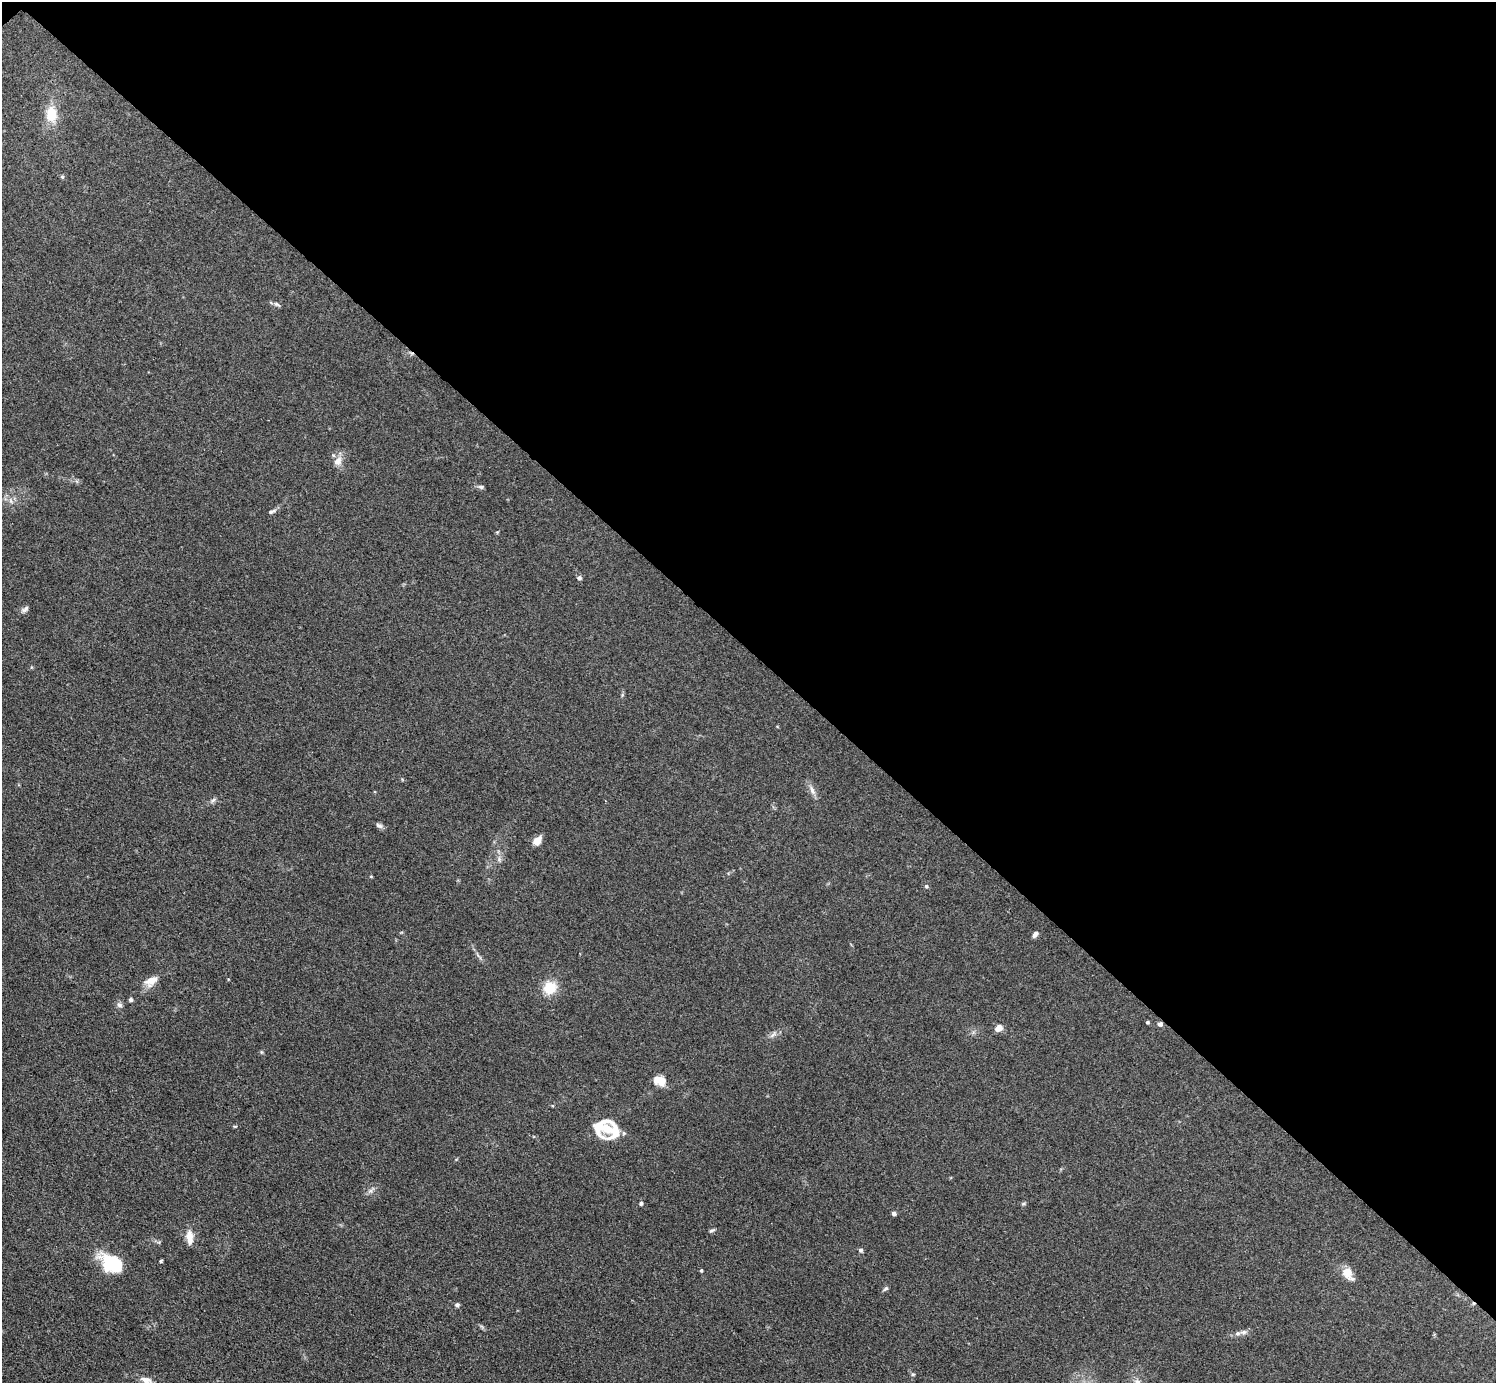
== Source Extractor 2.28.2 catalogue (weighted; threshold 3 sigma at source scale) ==
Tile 3 of 4 x 4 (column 3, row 1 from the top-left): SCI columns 2998-4491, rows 4307-5687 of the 5993 x 5993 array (HDU 1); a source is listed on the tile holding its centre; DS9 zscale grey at full resolution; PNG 1498 x 1385 px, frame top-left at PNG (2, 2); no overlay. Shown black and unused: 47% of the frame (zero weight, under 3 of 4 exposures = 1% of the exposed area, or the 3 px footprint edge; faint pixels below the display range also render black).
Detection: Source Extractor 2.28.2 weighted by HDU 2 'WHT'; one run over the whole footprint, this tile lists its part. Background 0.0995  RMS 0.0065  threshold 0.0292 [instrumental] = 3 sigma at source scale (4.5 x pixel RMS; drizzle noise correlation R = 1.50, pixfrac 1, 0.05/0.05 arcsec/px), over >= 5 px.
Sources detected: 47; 3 inside a brighter listed object's ellipse — not listed separately; the other 44 listed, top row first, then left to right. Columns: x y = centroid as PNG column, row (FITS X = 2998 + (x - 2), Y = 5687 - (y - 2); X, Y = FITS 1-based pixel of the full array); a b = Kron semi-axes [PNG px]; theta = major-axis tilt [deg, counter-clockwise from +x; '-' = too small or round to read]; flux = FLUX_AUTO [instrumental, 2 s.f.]
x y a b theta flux
51 114 21 14 -89 14
62 177 6 4 -68 0.96
277 304 10 4 -30 1.4
338 461 13 10 55 5.3
481 487 7 5 -10 1.6
11 501 8 4 -54 1.6
271 511 12 4 21 1.6
579 578 6 5 - 1.5
25 609 11 5 39 1.9
812 790 16 6 -64 3.5
213 800 8 4 44 1.5
379 825 10 6 -24 1.8
537 841 8 6 51 9.1
499 859 10 5 -81 2.2
371 876 4 3 - 0.6
926 886 5 5 - 1.1
1035 934 8 5 50 2.3
151 981 18 11 31 6.9
550 988 12 12 - 16
131 1000 5 5 - 1.3
119 1005 8 7 - 2
1147 1022 3 3 - 0.99
1160 1024 6 6 - 1.7
999 1028 9 7 44 4.1
773 1035 14 3 42 1.7
660 1081 12 8 -17 11
601 1125 30 22 49 16
235 1126 7 3 -7 0.74
370 1191 7 4 18 1.6
641 1203 4 4 - 1.6
1023 1204 6 4 2 0.95
894 1213 4 4 - 2.3
712 1230 8 3 21 1.1
189 1237 18 8 -88 6.9
860 1250 6 5 - 1.5
161 1261 3 3 - 0.8
115 1264 29 14 -33 31
701 1270 4 3 - 0.85
1347 1272 14 12 -71 7.7
886 1288 7 5 41 1.3
457 1305 5 5 - 1.5
1244 1332 11 6 5 2.7
913 1374 5 4 - 0.85
146 1380 15 8 -15 5
Overlapping masked pixels (flux is a lower limit): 1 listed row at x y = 1160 1024
Isophote crosses this tile's border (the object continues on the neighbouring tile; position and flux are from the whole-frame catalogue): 1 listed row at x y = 146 1380